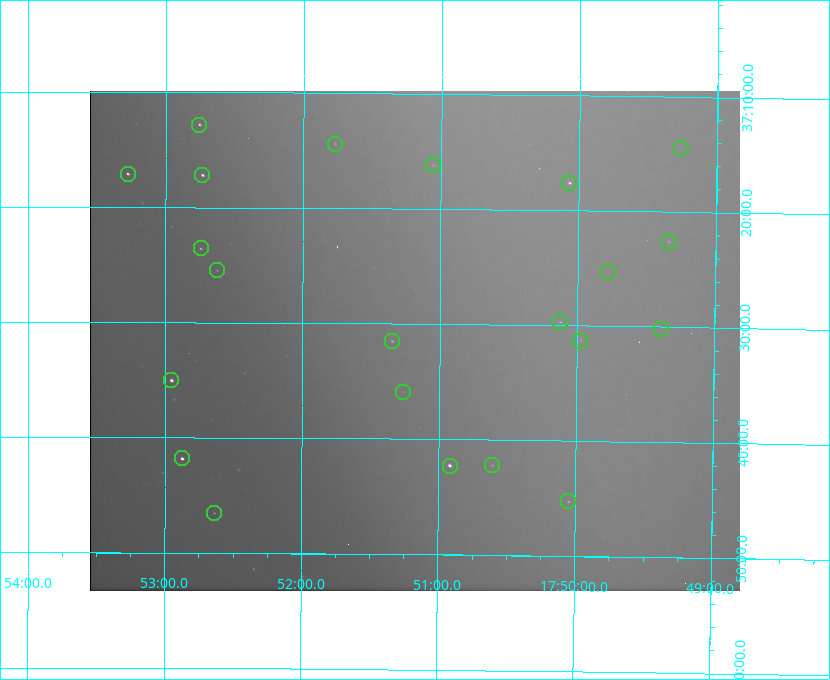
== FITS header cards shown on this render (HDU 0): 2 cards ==
NAXIS1  =                  650 / Width of table row in bytes
NAXIS2  =                  500 / Number of rows in table

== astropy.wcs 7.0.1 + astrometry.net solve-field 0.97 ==
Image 650 x 500 px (HDU 0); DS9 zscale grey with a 90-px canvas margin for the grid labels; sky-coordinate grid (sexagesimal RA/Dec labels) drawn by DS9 from the SOLVED WCS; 22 Tycho-2 reference stars matched to detected sources circled (green)
Header WCS: none
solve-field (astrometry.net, Tycho-2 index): SOLVED blind (the file carries no WCS)
Solved WCS: RA---TAN-SIP/DEC--TAN-SIP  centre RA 17:51:11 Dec +37:31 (267.80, +37.52 deg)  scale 5.2 arcsec/px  FOV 56.3' x 43.4'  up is +180 deg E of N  parity flipped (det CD > 0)
(file carries no celestial WCS; the grid is the blind solution)
Tycho-2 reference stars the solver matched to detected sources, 22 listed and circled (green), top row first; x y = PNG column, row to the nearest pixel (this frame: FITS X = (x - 90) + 1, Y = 500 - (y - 91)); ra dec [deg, ICRS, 3 dp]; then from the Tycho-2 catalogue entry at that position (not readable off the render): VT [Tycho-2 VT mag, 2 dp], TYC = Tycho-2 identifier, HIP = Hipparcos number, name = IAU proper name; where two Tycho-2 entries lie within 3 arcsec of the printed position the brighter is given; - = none
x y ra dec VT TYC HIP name
199 125 268.189 +37.213 9.71 2620-542-1 - -
335 144 267.943 +37.240 10.39 2620-505-1 - -
681 148 267.316 +37.242 12.03 2619-611-1 - -
433 165 267.764 +37.270 10.17 2620-784-1 - -
128 174 268.319 +37.285 9.88 2620-536-1 - -
202 175 268.183 +37.286 8.98 2620-786-1 87506 -
569 183 267.517 +37.293 8.96 2619-379-1 - -
669 242 267.335 +37.377 10.60 2619-634-1 - -
201 248 268.186 +37.393 10.44 2620-175-1 - -
217 270 268.156 +37.424 11.25 2620-712-1 - -
608 272 267.445 +37.422 11.17 2619-451-1 - -
560 322 267.531 +37.495 10.07 2619-274-1 - -
661 329 267.347 +37.503 12.15 3088-638-1 - -
392 341 267.836 +37.525 9.96 3089-889-1 - -
580 341 267.494 +37.522 10.35 3088-270-1 - -
171 380 268.239 +37.584 8.64 3089-755-1 - -
403 392 267.815 +37.598 11.54 3089-1081-1 - -
182 458 268.219 +37.697 8.93 3089-671-1 - -
492 465 267.652 +37.703 11.04 3089-693-1 - -
450 466 267.730 +37.705 8.13 3089-1203-1 87349 -
568 501 267.512 +37.755 10.10 3089-2332-1 - -
214 513 268.159 +37.775 11.22 3089-2245-1 - -